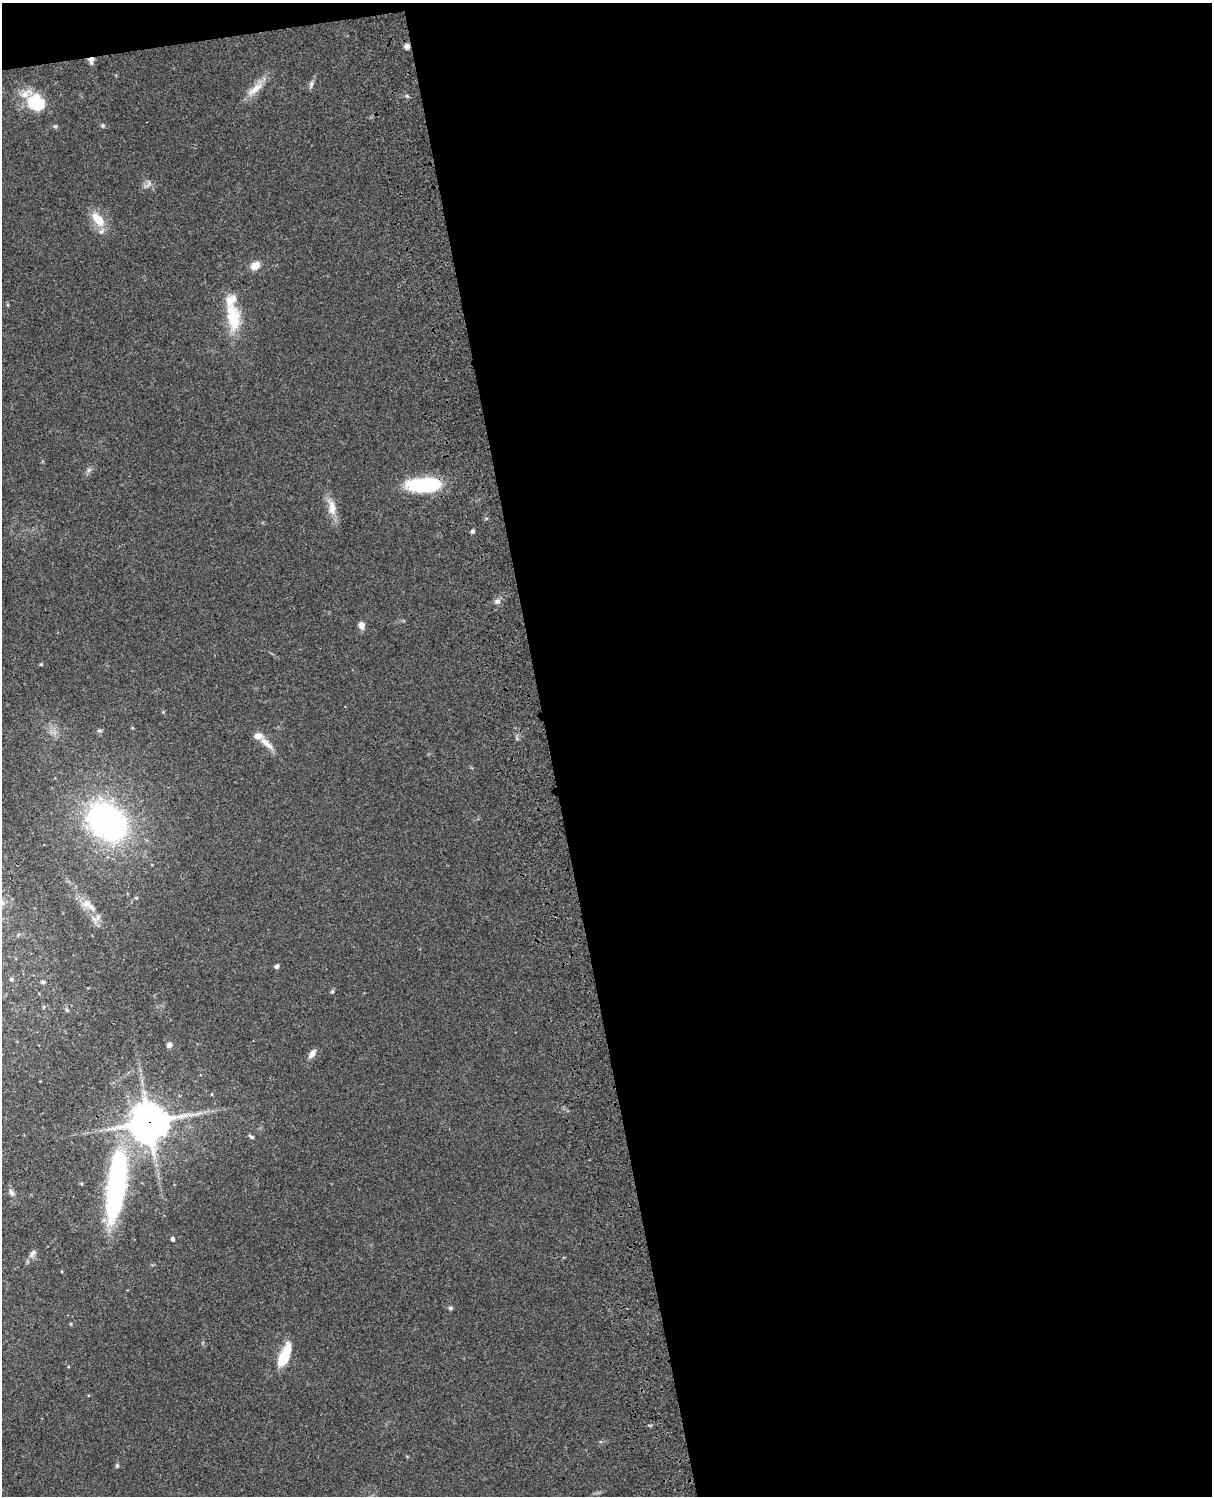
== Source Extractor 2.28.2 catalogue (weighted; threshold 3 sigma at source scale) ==
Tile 4 of 4 x 3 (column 4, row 1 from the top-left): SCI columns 3753-4962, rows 3266-4759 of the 5081 x 4925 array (HDU 1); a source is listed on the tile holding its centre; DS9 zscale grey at full resolution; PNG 1214 x 1498 px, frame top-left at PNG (2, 3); no overlay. Shown black and unused: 56% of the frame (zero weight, under 3 of 4 exposures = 6% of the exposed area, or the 3 px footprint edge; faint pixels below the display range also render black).
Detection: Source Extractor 2.28.2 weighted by HDU 2 'WHT'; one run over the whole footprint, this tile lists its part. Background 0.0771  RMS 0.0058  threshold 0.026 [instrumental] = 3 sigma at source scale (4.5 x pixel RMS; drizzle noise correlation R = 1.50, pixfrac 1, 0.05/0.05 arcsec/px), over >= 5 px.
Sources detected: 45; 1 inside a brighter object's white glare — not listed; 3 inside a brighter listed object's ellipse — not listed separately; the other 41 listed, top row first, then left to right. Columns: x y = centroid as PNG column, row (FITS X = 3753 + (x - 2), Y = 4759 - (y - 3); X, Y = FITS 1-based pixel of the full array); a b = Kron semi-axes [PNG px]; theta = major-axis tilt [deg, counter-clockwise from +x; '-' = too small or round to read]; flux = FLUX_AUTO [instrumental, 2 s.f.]
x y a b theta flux
407 46 7 7 - 2
91 60 10 6 -89 2.8
311 84 9 6 81 1.7
255 89 28 9 40 7.9
26 93 22 10 26 7
407 96 6 4 -45 0.89
36 103 14 12 -32 30
149 184 11 5 50 2.1
98 219 22 11 -49 12
255 266 11 8 34 5.6
233 317 37 16 -81 22
89 470 7 4 71 1.3
424 485 35 13 1 45
332 507 25 10 -81 7.5
472 531 4 4 - 1.3
497 601 8 7 - 2
361 625 9 7 -71 3.4
41 664 4 4 - 0.73
163 712 5 4 - 0.62
100 731 6 4 -18 0.82
267 743 24 7 -43 6
107 822 26 19 -39 210
136 898 5 4 - 0.65
88 905 25 10 -36 7.5
277 966 4 4 - 1.9
12 979 5 5 - 1
43 982 5 4 - 1.2
332 992 5 5 - 0.78
169 1045 7 6 - 2.1
312 1054 13 6 57 3
211 1094 4 3 - 0.45
149 1122 13 12 - 1400
252 1137 6 4 -31 1.2
117 1174 65 22 81 100
81 1184 5 4 - 0.68
11 1192 9 6 -59 2.1
172 1239 4 4 - 1.7
33 1253 10 6 53 2
450 1308 6 5 - 0.97
284 1356 27 10 68 17
117 1466 6 5 - 0.87
Overlapping masked pixels (flux is a lower limit): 5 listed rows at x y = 407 46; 91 60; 424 485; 149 1122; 117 1174